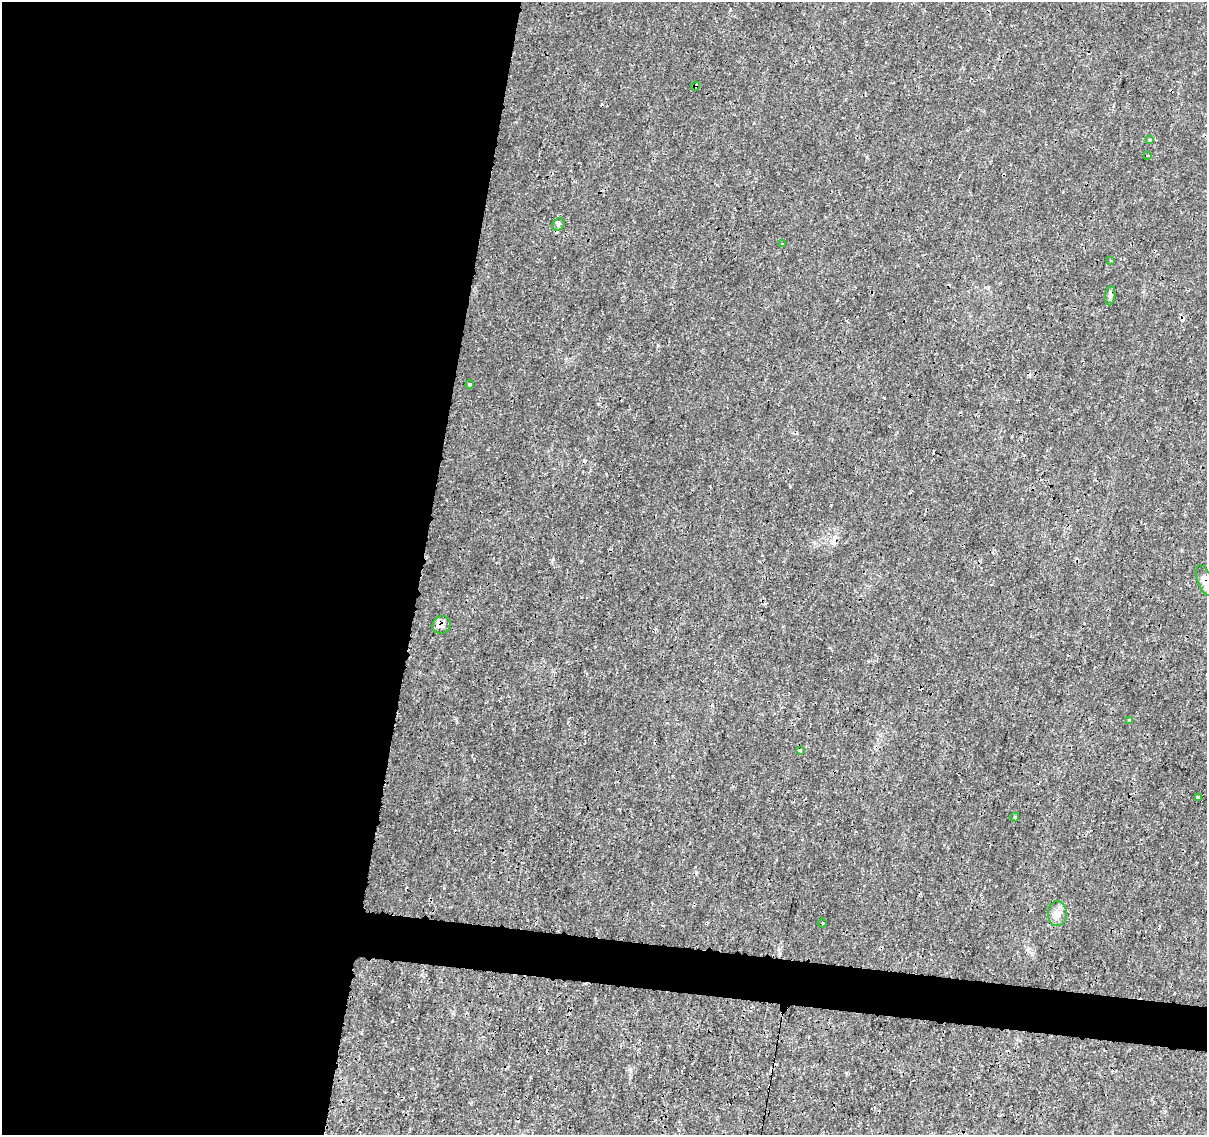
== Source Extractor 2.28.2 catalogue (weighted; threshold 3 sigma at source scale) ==
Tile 5 of 4 x 4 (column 1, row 2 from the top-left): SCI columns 14-1218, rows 2552-3684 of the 4832 x 5042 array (HDU 1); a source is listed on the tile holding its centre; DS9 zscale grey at full resolution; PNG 1209 x 1137 px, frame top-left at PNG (2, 2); each listed source drawn as its Kron ellipse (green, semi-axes under 4 px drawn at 4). Shown black and unused: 38% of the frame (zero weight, under 3 of 4 exposures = <1% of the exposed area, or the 3 px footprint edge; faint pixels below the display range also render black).
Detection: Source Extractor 2.28.2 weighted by HDU 2 'WHT'; one run over the whole footprint, this tile lists its part. Background 0.00203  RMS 7.8e-04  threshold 0.00352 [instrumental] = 3 sigma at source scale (4.5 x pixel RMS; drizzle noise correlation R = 1.50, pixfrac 1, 0.0396/0.0396 arcsec/px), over >= 5 px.
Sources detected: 22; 6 cosmic-ray / hot-pixel residue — neither listed nor drawn; the other 16 listed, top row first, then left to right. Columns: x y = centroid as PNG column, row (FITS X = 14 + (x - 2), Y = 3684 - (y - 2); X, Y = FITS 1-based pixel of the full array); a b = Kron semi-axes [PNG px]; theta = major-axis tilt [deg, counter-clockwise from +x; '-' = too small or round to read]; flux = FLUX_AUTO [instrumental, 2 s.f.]
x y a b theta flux
696 86 4 3 - 0.073
1150 140 4 4 - 0.12
1148 155 3 2 - 0.065
558 224 7 5 47 0.19
782 244 3 3 - 0.082
1110 260 3 2 - 0.061
1110 296 9 5 83 0.21
470 385 4 4 - 0.12
1205 580 16 7 -71 0.67
441 625 9 8 - 0.51
1129 720 4 4 - 0.095
800 751 4 4 - 0.092
1198 798 4 3 - 0.29
1015 817 4 3 - 0.093
1057 914 12 9 89 0.55
822 923 4 3 - 0.077
Overlapping masked pixels (flux is a lower limit): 3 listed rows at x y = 696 86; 1205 580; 441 625
Isophote crosses this tile's border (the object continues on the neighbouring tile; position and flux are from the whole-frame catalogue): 1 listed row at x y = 1205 580